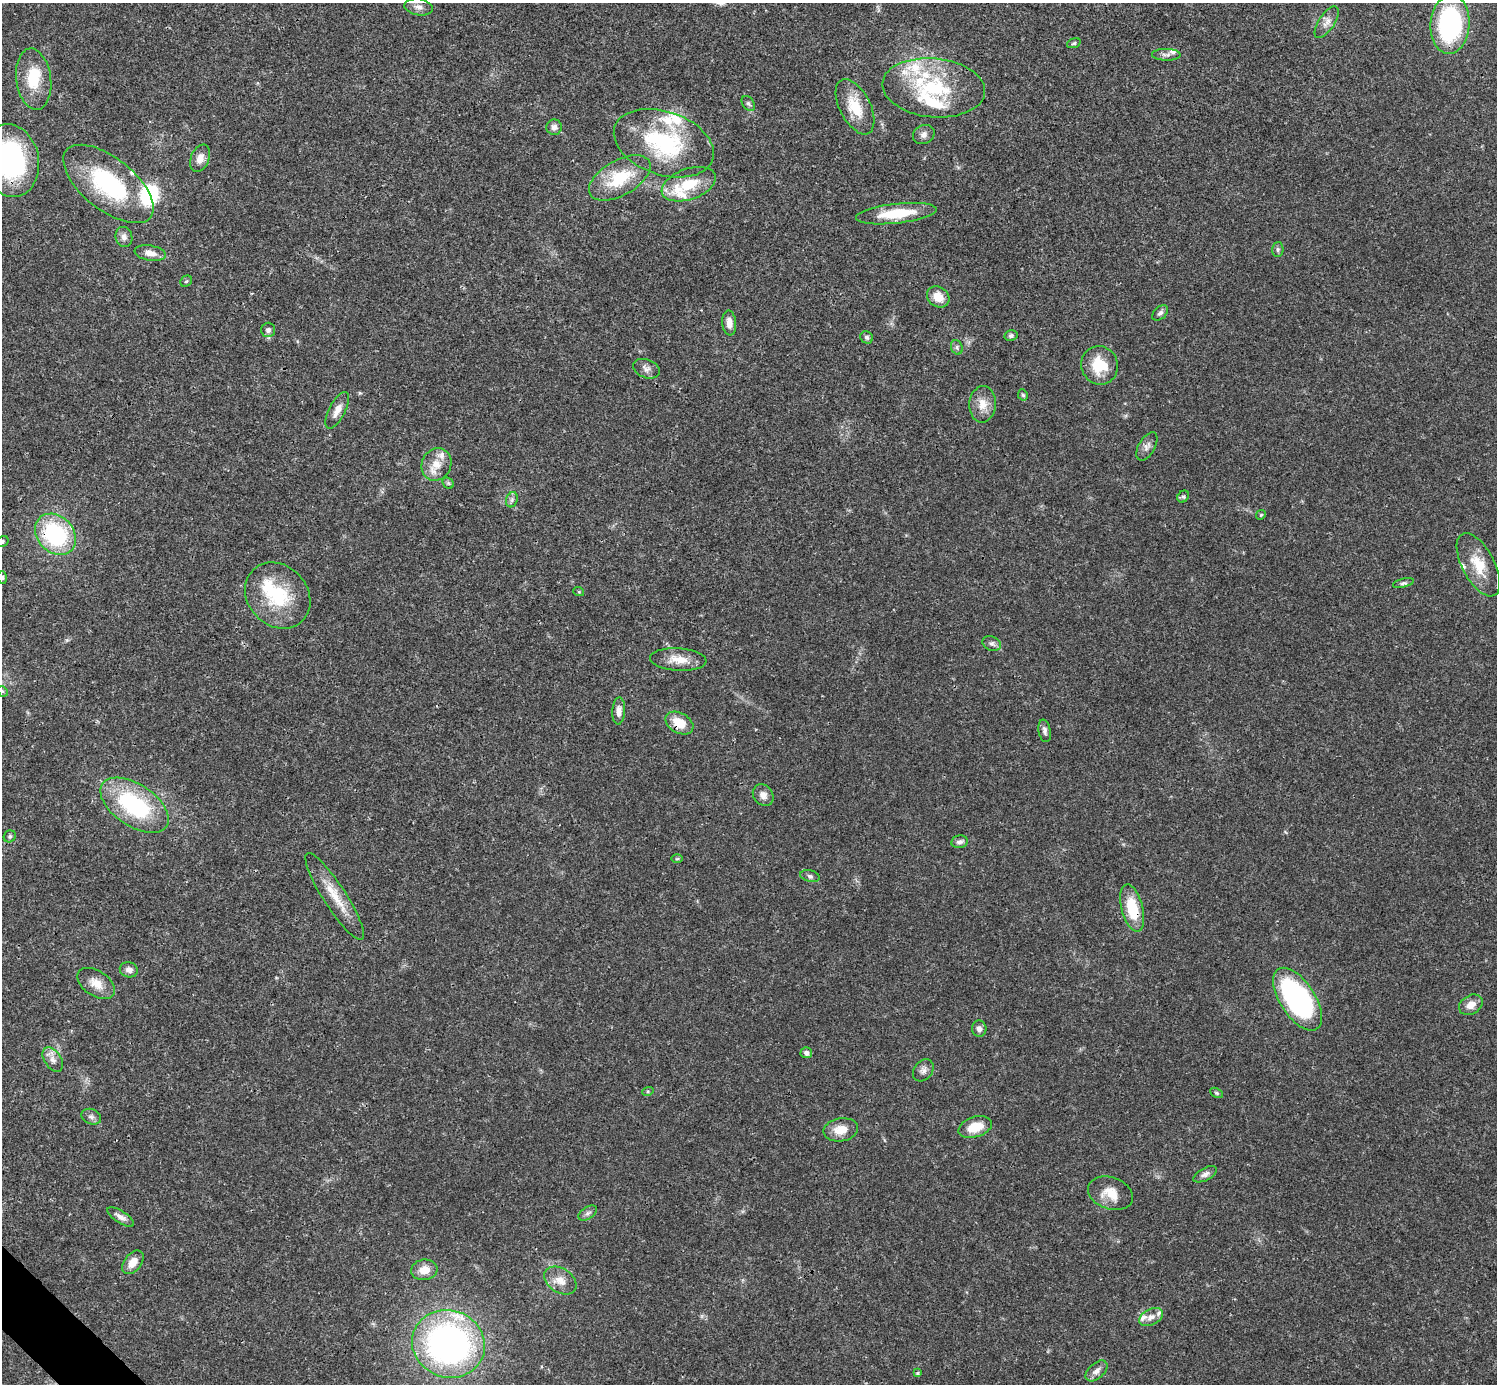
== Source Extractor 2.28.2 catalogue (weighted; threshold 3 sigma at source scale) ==
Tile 7 of 4 x 4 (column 3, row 2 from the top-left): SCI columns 2990-4484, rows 2920-4301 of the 5981 x 5981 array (HDU 1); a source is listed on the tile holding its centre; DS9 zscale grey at full resolution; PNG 1499 x 1386 px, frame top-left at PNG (2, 3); each listed source drawn as its Kron ellipse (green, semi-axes under 4 px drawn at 4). Shown black and unused: <1% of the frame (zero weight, under 3 of 4 exposures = <1% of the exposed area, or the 3 px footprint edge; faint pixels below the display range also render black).
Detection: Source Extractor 2.28.2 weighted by HDU 2 'WHT'; one run over the whole footprint, this tile lists its part. Background 0.0211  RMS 0.0023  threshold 0.0102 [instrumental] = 3 sigma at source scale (4.5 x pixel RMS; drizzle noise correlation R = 1.50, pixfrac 1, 0.05/0.05 arcsec/px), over >= 5 px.
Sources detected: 101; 1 inside a brighter object's white glare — neither listed nor drawn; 15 inside a brighter listed object's ellipse — not listed separately; the other 85 listed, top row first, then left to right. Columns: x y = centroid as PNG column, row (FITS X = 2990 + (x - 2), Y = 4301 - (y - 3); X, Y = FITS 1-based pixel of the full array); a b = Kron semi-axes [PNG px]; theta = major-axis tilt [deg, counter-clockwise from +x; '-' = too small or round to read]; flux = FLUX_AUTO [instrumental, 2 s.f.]
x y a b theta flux
419 7 14 8 -10 1.3
1327 22 18 8 56 1.7
1450 24 30 19 86 32
1074 43 7 4 19 0.4
1166 55 14 6 -1 1
34 79 31 17 -82 7.4
934 88 51 29 -5 21
748 103 8 5 -58 0.53
855 107 30 15 -63 6.6
554 127 8 7 - 1.1
924 135 11 9 25 1.1
664 143 52 31 -19 24
200 158 14 9 67 2
10 161 37 28 -80 43
620 178 34 17 29 9.9
108 184 54 26 -39 23
689 184 28 15 19 7.2
896 214 40 10 6 8.5
124 237 10 8 -74 1.2
1278 250 7 5 89 0.46
150 253 16 7 -10 1.9
186 281 6 5 - 0.35
938 297 12 10 -37 3.2
1160 313 9 6 43 0.64
729 323 12 7 -85 1.7
268 330 7 7 - 0.75
1011 336 6 5 - 0.53
867 337 6 6 - 0.63
957 347 7 5 -71 0.55
1100 365 19 18 - 7
647 369 14 9 -20 1.3
1023 395 6 5 - 0.41
983 404 18 13 85 3
337 410 20 8 62 2.1
1147 446 16 8 60 1.2
436 464 17 14 65 3.6
448 483 6 5 - 0.36
1183 497 6 5 - 0.42
512 500 8 5 70 0.62
1261 515 5 4 - 0.28
55 534 23 18 -46 24
2 542 7 5 31 0.47
1478 565 35 16 -62 6.2
2 577 6 5 - 0.42
1403 583 10 4 14 0.5
579 592 5 3 - 0.22
278 595 35 30 -47 14
992 643 9 7 -25 0.79
678 660 28 11 -4 3.7
2 691 6 4 -43 0.3
619 711 13 6 87 1.5
679 723 15 10 -29 4.4
1045 731 11 6 -80 0.79
763 795 12 9 -53 1.5
134 805 38 21 -33 24
10 836 6 5 - 0.45
960 842 8 6 11 0.74
677 859 6 4 1 0.28
810 876 10 5 -15 0.61
335 896 51 11 -57 5.9
1132 908 24 10 -75 8.2
129 970 9 7 -13 1.2
96 983 21 12 -33 3.1
1297 999 35 17 -57 50
1471 1005 13 9 31 2
979 1029 8 7 - 0.99
806 1053 5 5 - 0.95
53 1059 14 8 -57 1.5
923 1070 12 9 51 1.1
648 1091 6 4 18 0.29
1217 1093 7 4 -27 0.38
91 1117 10 7 -20 0.81
975 1127 17 10 18 4.1
841 1130 17 11 10 3.6
1205 1174 13 6 28 1.1
1110 1193 23 16 -20 4.2
588 1213 10 6 33 0.74
121 1217 15 6 -32 1.2
133 1262 13 8 52 2.5
424 1270 13 10 9 3
560 1281 17 12 -33 2.7
1151 1317 12 8 27 1.5
448 1344 37 33 -19 84
1097 1371 13 7 43 1.3
918 1373 4 3 - 0.38
Overlapping masked pixels (flux is a lower limit): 3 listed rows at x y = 55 534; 679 723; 1132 908
Isophote crosses this tile's border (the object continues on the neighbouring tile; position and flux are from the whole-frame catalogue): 4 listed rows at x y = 10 161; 2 542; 2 577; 2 691